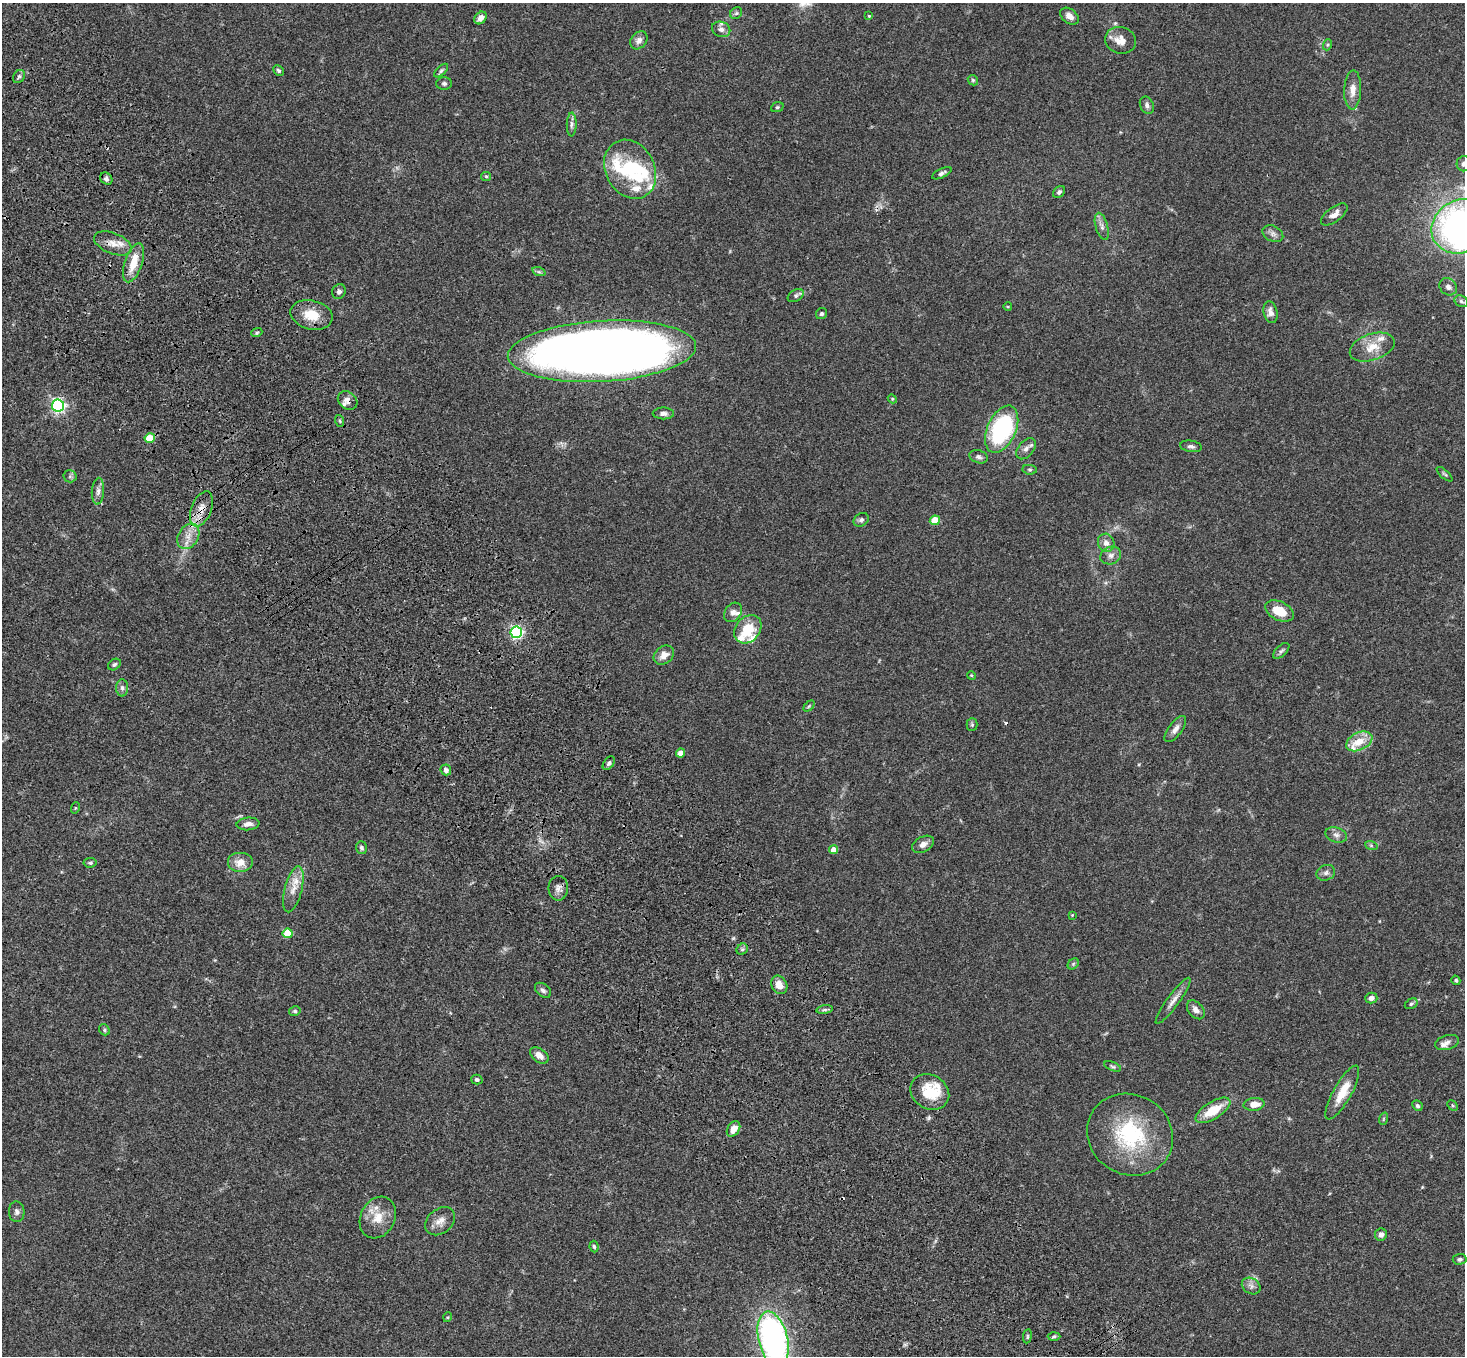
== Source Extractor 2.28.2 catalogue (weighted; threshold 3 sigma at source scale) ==
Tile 11 of 4 x 4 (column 3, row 3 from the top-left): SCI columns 3036-4498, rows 1730-3083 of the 6069 x 6028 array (HDU 1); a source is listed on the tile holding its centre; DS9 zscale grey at full resolution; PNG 1467 x 1358 px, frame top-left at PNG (2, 3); each listed source drawn as its Kron ellipse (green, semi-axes under 4 px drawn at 4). Shown black and unused: <1% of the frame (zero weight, under 3 of 4 exposures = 6% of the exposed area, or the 3 px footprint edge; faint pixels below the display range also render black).
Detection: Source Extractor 2.28.2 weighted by HDU 2 'WHT'; one run over the whole footprint, this tile lists its part. Background 0.0598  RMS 0.0053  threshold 0.0237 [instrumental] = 3 sigma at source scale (4.5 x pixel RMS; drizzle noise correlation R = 1.50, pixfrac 1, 0.05/0.05 arcsec/px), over >= 5 px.
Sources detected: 144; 1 inside a brighter object's white glare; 2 cosmic-ray / hot-pixel residue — neither listed nor drawn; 14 inside a brighter listed object's ellipse — not listed separately; the other 127 listed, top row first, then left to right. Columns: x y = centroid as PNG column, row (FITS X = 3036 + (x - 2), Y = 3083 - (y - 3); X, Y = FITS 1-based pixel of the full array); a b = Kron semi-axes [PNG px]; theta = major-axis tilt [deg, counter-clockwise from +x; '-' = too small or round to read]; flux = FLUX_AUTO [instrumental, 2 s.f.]
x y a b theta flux
736 13 6 5 - 0.97
869 16 4 4 - 0.56
1069 16 10 7 -38 3
480 18 7 5 48 3.2
721 29 9 7 -21 2.3
639 40 10 7 50 2.5
1120 40 16 13 -16 5.9
1327 45 6 3 70 0.61
279 70 6 4 -44 1.1
441 71 8 4 43 1.1
19 76 7 5 54 1.1
973 80 5 4 - 0.79
444 83 8 6 0 1.2
1353 90 19 8 88 5
1147 105 9 6 -65 1.7
777 107 6 5 - 0.84
572 124 12 5 89 1.7
1464 164 7 7 - 2
630 169 31 24 -62 26
942 173 10 4 26 1.6
486 176 5 4 - 0.59
106 179 7 5 -44 1.4
1059 192 7 5 45 1.2
1334 214 15 7 36 3.5
1102 226 14 6 -74 2.5
1461 226 31 26 27 350
1273 234 11 7 -28 2.2
113 243 20 10 -22 6
133 263 20 8 71 9.7
539 272 7 4 -18 0.81
1448 287 9 8 - 2.4
339 292 7 6 - 1.4
796 296 9 5 29 1.2
1461 301 7 5 -29 1.1
1008 307 4 3 - 0.44
1271 312 11 7 -76 3
822 314 6 5 - 1
311 315 21 14 -14 11
257 332 5 3 - 0.65
1372 347 23 13 19 9.3
602 351 94 30 3 750
892 399 4 4 - 0.57
348 401 10 8 -39 2.5
58 406 6 6 - 130
663 413 10 6 -1 2
340 421 6 4 -71 0.72
1002 429 25 14 66 64
150 438 5 4 - 13
1191 446 11 5 -9 1.6
1026 449 12 7 50 2.5
978 457 9 6 -17 1.6
1030 470 7 4 -6 0.82
1445 474 10 4 -41 0.82
70 476 6 6 - 1.1
98 491 13 6 86 2.3
201 509 18 10 68 6.5
861 520 8 6 35 1.4
935 520 5 4 - 16
188 536 13 10 57 5.4
1106 543 9 8 - 3.2
1111 555 10 8 21 2.8
1279 611 15 9 -25 10
733 612 10 8 53 2.4
748 629 15 12 50 15
516 632 6 5 - 110
1281 651 10 5 44 1.3
664 655 11 8 38 4.3
114 665 7 5 33 1.1
971 675 4 3 - 0.47
122 688 8 6 -89 1.6
809 706 6 4 45 0.67
972 725 6 5 - 0.86
1175 729 15 7 53 3
1359 741 14 8 26 8.9
680 753 4 4 - 5.2
609 763 8 5 52 1.4
446 770 5 5 - 1.7
75 808 6 3 72 0.54
248 824 11 6 5 2.9
1336 835 11 7 -17 2.4
923 844 12 7 29 3
1371 845 6 4 -20 0.79
361 848 6 5 - 1.1
833 850 4 4 - 4.7
240 862 13 10 0 6.2
90 863 6 4 6 0.95
1326 873 9 7 22 1.9
558 888 12 10 89 2.7
293 889 24 8 76 6.6
1072 915 3 3 - 0.38
288 933 5 5 - 18
742 949 6 5 - 0.99
1073 964 6 5 - 0.83
1456 980 5 4 - 0.89
779 985 9 7 -61 4.8
543 990 9 6 -40 1.6
1371 998 6 5 - 2.2
1173 1001 28 6 54 4
1411 1004 7 4 30 0.96
825 1010 8 4 9 0.99
1196 1010 11 7 -49 3.1
295 1011 6 4 11 0.89
104 1030 6 5 - 0.82
1447 1043 12 7 15 2.2
539 1055 10 6 -36 3.8
1113 1066 9 4 -21 1
477 1079 6 5 - 1.1
930 1092 20 17 -31 17
1342 1092 30 9 61 12
1254 1104 10 6 7 5
1453 1105 6 4 -46 0.64
1417 1106 5 5 - 1.1
1213 1110 20 8 32 14
1383 1119 6 4 71 0.64
734 1129 8 6 56 4.8
1130 1135 44 40 -31 48
17 1212 10 7 -87 1.9
378 1217 22 17 63 9.7
440 1221 16 12 40 4.8
1381 1235 6 6 - 2.4
594 1246 6 4 -83 0.87
1460 1259 7 5 3 1.1
1251 1286 10 7 -33 2.3
448 1317 5 3 - 0.45
1027 1336 7 3 82 0.66
1054 1336 6 4 2 0.82
773 1339 28 14 -76 160
Overlapping masked pixels (flux is a lower limit): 4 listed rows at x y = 348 401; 201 509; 188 536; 930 1092
Isophote crosses this tile's border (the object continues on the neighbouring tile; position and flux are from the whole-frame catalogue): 3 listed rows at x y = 1464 164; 1461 226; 773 1339